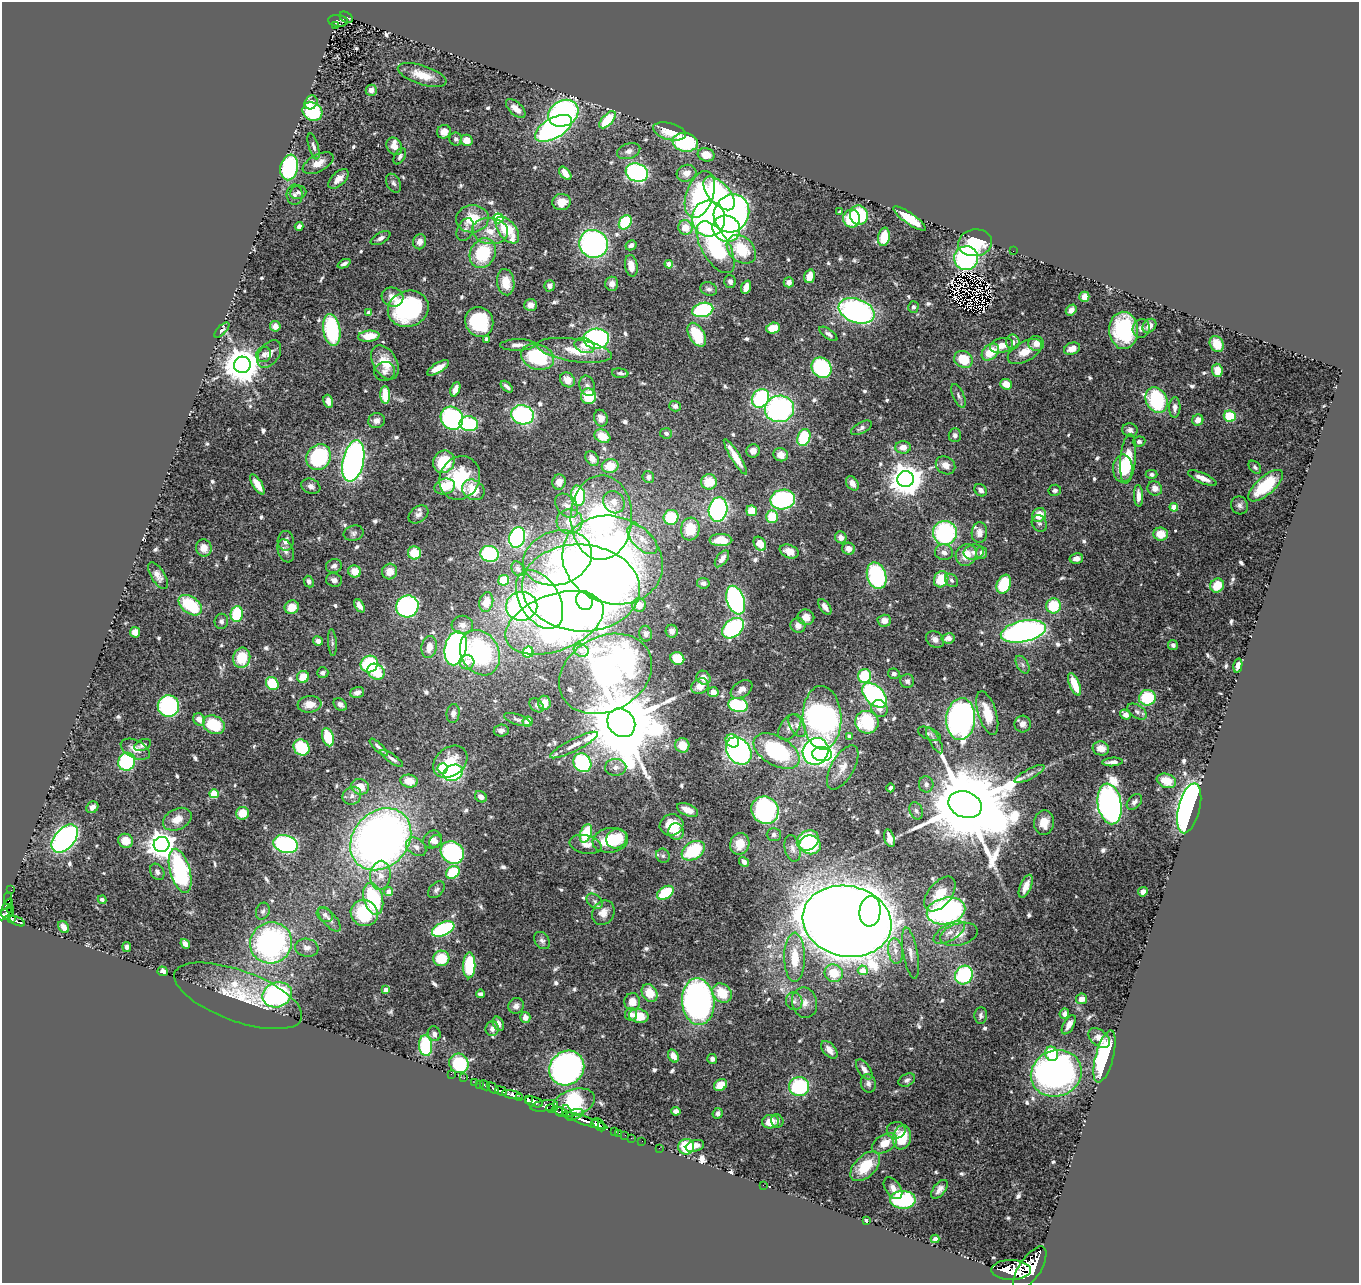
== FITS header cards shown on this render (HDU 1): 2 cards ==
NAXIS1  =                 1357
NAXIS2  =                 1281

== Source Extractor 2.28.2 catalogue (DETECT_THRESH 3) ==
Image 1357 x 1281 px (HDU 1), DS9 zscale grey, 1 PNG px = 1 image px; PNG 1361 x 1285 px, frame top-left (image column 1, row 1281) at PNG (2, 2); each listed source drawn as its Kron ellipse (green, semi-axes under 4 px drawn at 4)
Background 0.92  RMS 0.026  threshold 0.0793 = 3 sigma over >= 5 px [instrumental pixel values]
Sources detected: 669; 4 with non-positive FLUX_AUTO (blend fragments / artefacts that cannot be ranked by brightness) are neither listed nor drawn; of the other 665, the 500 brightest by FLUX_AUTO listed and drawn (165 fainter detections omitted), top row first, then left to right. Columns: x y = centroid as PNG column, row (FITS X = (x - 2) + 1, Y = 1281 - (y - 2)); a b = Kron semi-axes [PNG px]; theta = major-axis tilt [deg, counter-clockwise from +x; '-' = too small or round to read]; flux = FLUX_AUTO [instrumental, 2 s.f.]
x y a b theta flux
346 17 7 5 -35 97
338 21 10 6 -5 180
335 26 2 2 - 8
422 75 25 9 -18 34
371 90 5 5 - 13
311 102 7 6 - 11
516 109 12 6 -43 14
312 112 10 9 - 110
563 113 16 12 29 400
608 120 10 5 48 73
553 128 20 10 31 470
670 131 17 8 -15 31
444 132 7 6 - 18
456 139 6 6 - 5.5
467 140 6 5 - 21
685 142 12 9 -10 160
314 146 13 5 -74 6.5
394 146 9 7 -57 14
629 151 12 7 17 9.5
706 155 8 6 -14 24
400 156 9 5 61 5
318 163 17 8 28 21
289 167 13 8 78 180
565 173 7 4 -48 20
637 173 11 9 -18 330
686 173 10 8 17 15
338 179 12 6 44 14
393 183 10 6 -62 6.3
298 192 8 6 6 5.9
719 193 20 10 -49 200
295 195 10 8 -86 7.5
700 195 24 13 71 200
562 202 9 8 - 22
840 212 3 3 - 5.1
731 213 19 17 64 620
859 215 10 9 - 110
498 218 5 5 - 140
852 218 9 8 - 58
472 219 16 13 5 56
709 219 18 16 -85 550
910 219 19 5 -35 53
625 222 8 5 54 99
299 226 4 4 - 6.9
685 228 7 7 - 29
726 229 14 13 - 230
465 230 12 8 66 7.7
507 230 15 8 -52 79
490 231 18 13 -6 32
884 237 9 6 81 34
381 238 11 5 28 7
420 242 8 6 71 12
975 243 17 13 8 94
593 244 14 14 - 430
631 245 6 5 - 7.9
716 247 29 13 -60 190
741 249 16 12 -43 72
1013 251 2 2 - 23
483 253 15 12 64 93
966 258 12 12 - 290
344 264 7 4 24 5.4
669 264 4 4 - 25
631 266 11 6 -80 19
809 276 7 5 74 22
506 282 13 8 -83 31
730 282 6 5 - 6.4
789 282 5 5 - 9.1
612 284 7 6 - 11
550 286 6 5 - 8
746 287 7 5 68 18
709 289 8 6 -18 6.3
393 297 11 9 -23 16
1084 297 5 5 - 18
530 305 6 6 - 12
913 307 6 5 - 4.6
408 309 21 18 20 250
703 310 10 7 14 160
1071 310 6 4 49 9.6
857 311 18 12 -20 470
368 313 4 4 - 12
479 322 15 14 - 150
275 326 5 5 - 10
1149 326 8 6 47 13
773 328 7 5 15 36
1141 328 9 8 - 9.9
222 330 10 4 47 5
332 330 16 8 -80 160
1124 330 18 14 -87 160
828 334 10 5 -35 6.4
697 335 13 7 -60 77
369 336 11 5 6 32
487 339 4 4 - 10
596 339 13 10 3 300
1013 342 7 6 - 7.3
1036 343 8 7 - 15
1217 344 8 6 -60 30
518 345 18 5 1 12
585 345 10 7 -19 17
1001 346 12 7 14 19
1072 349 8 6 21 16
574 350 38 11 -9 49
990 352 10 7 42 43
1025 352 19 10 29 27
269 354 15 9 55 13
264 355 8 7 - 6.3
538 357 17 12 -19 120
963 359 9 8 - 49
385 362 18 11 -60 38
242 365 8 8 - 4600
438 368 12 5 31 18
822 368 11 9 -49 210
1217 370 6 5 - 23
384 371 10 9 - 8.9
620 373 8 4 -7 6.1
567 380 8 6 -45 20
1006 384 6 5 - 22
587 386 10 7 -73 7.6
507 387 7 3 -42 4.8
455 389 7 4 68 15
385 395 9 5 -87 50
588 396 8 7 - 55
958 396 13 5 -66 6.1
760 398 10 8 57 200
1156 400 13 10 -61 170
328 401 6 4 -74 12
675 406 6 5 - 6
1175 407 10 5 87 8.8
779 409 14 13 - 370
523 415 11 9 -14 290
1230 416 6 5 - 58
452 418 12 10 -54 310
601 418 8 7 - 14
1198 420 6 5 - 13
376 421 8 7 - 10
469 424 9 7 -9 140
861 428 11 5 29 5.9
1130 430 8 6 -13 7.2
666 433 6 5 - 5
955 435 7 6 - 6.8
602 436 8 6 -29 30
804 438 9 6 72 110
1139 442 6 5 - 5
903 447 7 6 - 14
753 451 7 6 - 13
781 455 7 6 - 15
319 457 13 12 - 190
735 457 20 4 -58 30
592 459 8 6 -55 14
1128 459 25 7 85 74
353 461 21 10 78 740
444 462 11 10 - 63
946 465 10 8 -33 16
610 466 8 7 - 35
1255 467 7 5 -46 4.6
1123 468 14 9 89 49
1151 474 6 4 0 5
648 477 6 6 - 7.1
460 478 22 19 61 96
1202 478 15 5 -23 17
906 479 8 8 - 3600
559 482 7 6 - 15
709 482 8 7 - 43
852 483 8 5 -54 13
257 484 11 4 -57 22
311 486 10 7 -21 8.4
1266 486 22 9 41 92
445 487 10 7 15 37
1155 488 7 7 - 12
473 490 12 9 -32 40
981 490 7 5 -46 8.5
1055 490 6 5 - 4.8
578 496 10 7 -84 130
1138 496 11 4 -87 14
783 500 12 10 9 220
614 502 11 10 - 17
1239 505 9 8 - 7.4
567 506 13 9 -49 15
1174 507 4 4 - 42
718 510 12 9 80 310
752 511 5 5 - 41
418 514 11 7 38 8.1
1039 515 7 6 - 28
601 517 42 30 89 690
671 517 7 7 - 80
772 517 6 6 - 58
570 521 13 12 - 31
1039 523 9 7 -61 5.5
690 529 11 9 83 49
353 533 10 7 15 5.9
945 533 12 12 - 230
979 533 10 8 86 13
1161 534 7 6 - 33
517 537 10 8 72 310
841 537 6 5 - 10
642 539 19 9 -45 25
721 540 11 6 0 37
286 541 10 8 84 11
760 544 7 5 -56 28
204 548 8 8 - 18
849 549 6 6 - 13
286 551 12 7 -68 9.1
789 551 10 6 -22 19
944 552 9 8 - 10
974 552 10 7 9 8.7
414 553 6 6 - 43
981 553 6 5 - 8.6
490 554 9 8 - 180
966 555 11 10 - 29
558 558 35 26 18 220
722 559 10 5 53 11
1076 559 7 5 12 11
613 560 51 43 -21 660
334 566 8 6 20 6.9
518 569 7 6 - 5.2
354 571 6 6 - 23
390 572 8 7 - 19
158 576 15 7 -59 12
877 576 13 9 -72 180
941 579 8 7 - 51
334 580 8 6 -13 8.6
504 580 5 5 - 45
952 580 7 6 - 5.2
309 582 6 5 - 5.9
703 583 6 5 - 5.4
1004 584 10 7 67 81
1217 586 7 6 - 39
581 588 59 43 -3 2200
539 599 32 19 -59 200
584 600 10 8 -73 140
736 600 15 8 -71 340
486 602 10 7 77 25
190 605 13 8 -37 93
639 605 7 7 - 18
359 606 7 4 -58 11
407 606 11 10 - 330
522 606 16 14 9 420
1054 606 7 7 - 73
292 607 7 6 - 25
825 607 9 5 -54 12
237 614 8 6 82 84
806 617 8 7 - 20
221 621 7 6 - 6.7
884 621 7 6 - 14
554 623 51 28 21 790
462 625 11 9 -4 13
798 625 7 7 - 12
733 628 12 8 39 190
672 631 6 6 - 10
1023 631 23 10 11 600
135 632 5 5 - 16
646 634 8 6 -79 5.8
948 638 6 5 - 12
935 639 10 7 -37 9.3
318 641 5 4 - 7.9
332 642 13 4 -86 4.9
1173 645 5 5 - 5.1
429 647 11 7 79 17
456 648 17 10 77 650
581 650 7 6 - 6.7
528 652 6 5 - 44
480 653 24 19 -61 240
242 658 10 8 74 57
677 658 7 6 - 52
467 662 7 7 - 16
369 664 9 8 - 130
1022 665 9 5 -60 5.7
1238 666 7 4 78 9
376 672 9 7 -34 70
323 673 6 5 - 5.7
605 674 49 37 29 690
894 674 6 5 - 5.7
865 676 7 6 - 100
303 677 6 6 - 32
704 678 7 6 - 13
907 681 7 7 - 6.1
272 683 7 6 - 67
1075 684 12 5 -67 36
700 686 9 7 29 21
741 689 12 8 34 13
357 692 7 5 18 8.7
713 692 5 5 - 17
875 695 15 9 -46 300
1147 698 8 7 - 82
544 703 7 6 - 17
309 704 12 8 6 23
340 704 7 5 -42 8.4
537 705 8 6 -42 4.5
738 705 10 7 -8 120
168 706 11 10 - 220
879 709 9 7 -55 13
1137 712 11 6 -33 6.5
453 713 10 6 83 9.4
987 713 22 9 -73 49
1125 715 6 4 -37 9.8
822 718 32 19 -88 760
199 719 6 5 - 15
961 719 21 14 86 590
517 720 14 5 -19 6
528 721 5 5 - 19
867 722 12 11 - 110
621 723 15 13 -49 31000
1023 724 8 8 - 12
214 725 11 8 -26 75
797 726 12 7 -59 11
790 727 15 9 53 13
501 731 7 6 - 6.8
929 734 12 6 -22 5.1
849 736 4 3 - 8.4
328 737 9 5 -74 61
934 740 14 5 -61 7.3
732 741 7 6 - 39
143 745 9 5 24 6.8
574 745 27 6 27 18
682 745 7 7 - 31
301 747 8 7 - 92
379 747 12 3 -43 7
1101 748 8 7 - 21
135 749 16 8 -27 18
739 751 15 11 -53 460
777 751 25 14 -30 200
816 751 14 12 58 440
822 754 9 7 -7 150
392 759 13 4 -35 7.1
127 762 9 8 - 170
450 762 19 14 39 47
1113 762 10 3 3 9.2
582 763 10 8 -54 190
616 767 10 8 3 11
843 767 24 11 60 25
443 768 5 5 - 100
453 773 10 7 24 180
1030 774 17 5 28 9
409 781 9 6 -7 27
1166 781 10 7 -19 33
926 784 8 7 - 7.2
360 787 9 7 -17 26
891 788 4 3 - 4.8
214 794 4 4 - 65
352 796 9 8 - 9.2
481 797 6 5 - 8
1134 802 9 6 46 6
1110 804 20 11 -80 920
965 805 17 13 -22 41000
92 807 6 5 - 9.6
1189 808 25 10 76 940
688 810 11 5 -23 21
765 810 14 13 - 330
916 811 9 6 -67 5.3
242 813 6 6 - 32
177 819 15 10 26 22
1044 823 12 10 83 23
672 825 12 10 19 32
676 831 8 7 - 47
586 833 9 5 70 74
774 835 7 6 - 5.6
616 838 10 9 - 55
889 838 9 5 -74 12
65 839 16 10 49 500
381 839 34 27 47 1400
432 840 10 8 41 13
610 840 18 12 7 82
808 840 11 9 35 130
126 841 7 7 - 22
435 841 7 6 - 7.9
162 844 8 7 - 2000
286 844 12 8 -16 270
585 844 16 9 -12 16
740 844 11 9 70 31
810 845 11 9 -17 95
416 847 11 8 -38 10
792 848 13 8 -77 9.9
693 851 12 8 33 97
452 852 12 10 -38 230
663 856 7 6 - 4.7
744 862 5 4 - 8
180 871 23 10 -74 250
157 872 9 6 -58 6.5
453 872 7 6 - 80
380 875 14 10 84 21
1026 886 12 5 66 20
11 890 2 2 - 5.3
436 890 10 6 45 5.9
389 892 4 4 - 18
1143 892 5 4 - 7.3
665 893 9 6 33 69
940 894 20 11 51 33
8 899 6 3 87 34
373 899 16 9 -74 150
102 900 4 3 - 5
595 901 9 6 -42 5.7
7 908 10 5 69 310
11 910 3 3 - 57
263 911 9 6 69 6.2
870 911 15 10 84 310
946 911 19 13 13 400
364 913 14 13 - 110
603 913 12 10 59 17
5 914 9 5 27 880
325 915 8 6 -39 6.8
12 919 4 3 - 220
329 919 15 6 -47 9.8
17 921 8 3 -25 170
847 921 45 35 -12 6800
64 927 6 5 - 12
443 929 12 6 24 240
949 933 17 8 31 18
959 934 19 11 15 24
542 941 9 7 -55 6.3
271 943 21 20 - 450
185 944 5 4 - 10
127 947 5 4 - 5
307 948 12 9 -10 10
895 951 13 7 -81 14
910 953 26 7 -80 15
795 957 25 10 -90 49
441 958 8 7 - 52
469 965 13 6 89 120
863 970 5 5 - 27
163 971 5 5 - 9.1
834 973 9 8 - 43
964 975 10 8 53 170
386 990 4 4 - 22
650 993 9 7 -59 34
722 993 11 8 -42 46
480 994 4 4 - 9.2
277 995 15 12 21 300
238 996 67 25 -20 99
1082 999 6 5 - 13
794 1001 9 8 - 9.1
632 1002 8 8 - 24
698 1002 23 16 -85 670
805 1003 15 12 -78 19
516 1006 8 7 - 9.3
631 1014 6 6 - 8.4
1064 1014 5 4 - 7.8
981 1015 8 6 87 5.4
639 1016 10 7 -12 44
525 1017 5 5 - 14
498 1024 7 5 -64 10
1069 1025 10 5 60 12
492 1029 7 6 - 9
434 1034 7 6 - 7.6
1099 1038 12 8 -40 15
426 1046 10 6 -86 130
829 1050 10 6 -51 17
1052 1054 7 6 - 50
673 1056 7 5 -57 18
1105 1056 27 9 75 220
712 1059 5 5 - 6.9
459 1063 10 9 - 130
567 1068 18 16 44 520
864 1069 11 6 -55 10
1056 1073 26 22 22 810
451 1074 2 2 - 9.4
464 1078 2 2 - 8.1
907 1080 9 6 28 5.7
475 1082 3 2 - 5.4
868 1083 9 7 -74 8.1
480 1084 3 2 - 7.2
485 1085 5 3 - 33
720 1085 7 5 33 26
799 1087 10 9 - 150
493 1088 7 3 -46 86
501 1091 6 3 -21 270
512 1095 10 4 -11 1400
520 1097 4 3 - 570
529 1100 4 3 - 640
534 1102 9 5 -17 2100
574 1103 22 13 18 270
544 1106 14 5 9 750
551 1109 5 3 - 430
676 1111 4 4 - 9.9
561 1112 7 4 -19 630
567 1113 8 3 -69 250
718 1113 5 5 - 6.4
574 1114 9 5 17 570
585 1121 24 4 -18 1300
777 1121 7 6 - 5.1
770 1122 8 6 10 28
595 1124 4 3 - 480
599 1125 7 5 -50 790
896 1130 9 8 - 8.2
615 1132 3 3 - 50
619 1133 2 2 - 19
625 1135 2 2 - 12
902 1137 12 9 80 68
631 1138 2 2 - 8.5
642 1141 2 2 - 11
884 1143 14 8 30 30
695 1146 9 5 18 10
686 1147 8 8 - 69
659 1148 2 2 - 8.5
865 1166 18 10 45 67
763 1185 2 2 - 7
893 1188 12 7 -54 12
939 1189 11 6 52 10
903 1200 13 9 -1 200
866 1221 4 3 - 5.7
935 1239 4 4 - 6.8
1030 1269 25 11 57 7800
1011 1270 20 10 0 5900
At the frame edge (FLAGS 8, measured only in part): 1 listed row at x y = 5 914
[165 fainter detections neither listed nor drawn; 4 non-positive-flux detections neither listed nor drawn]